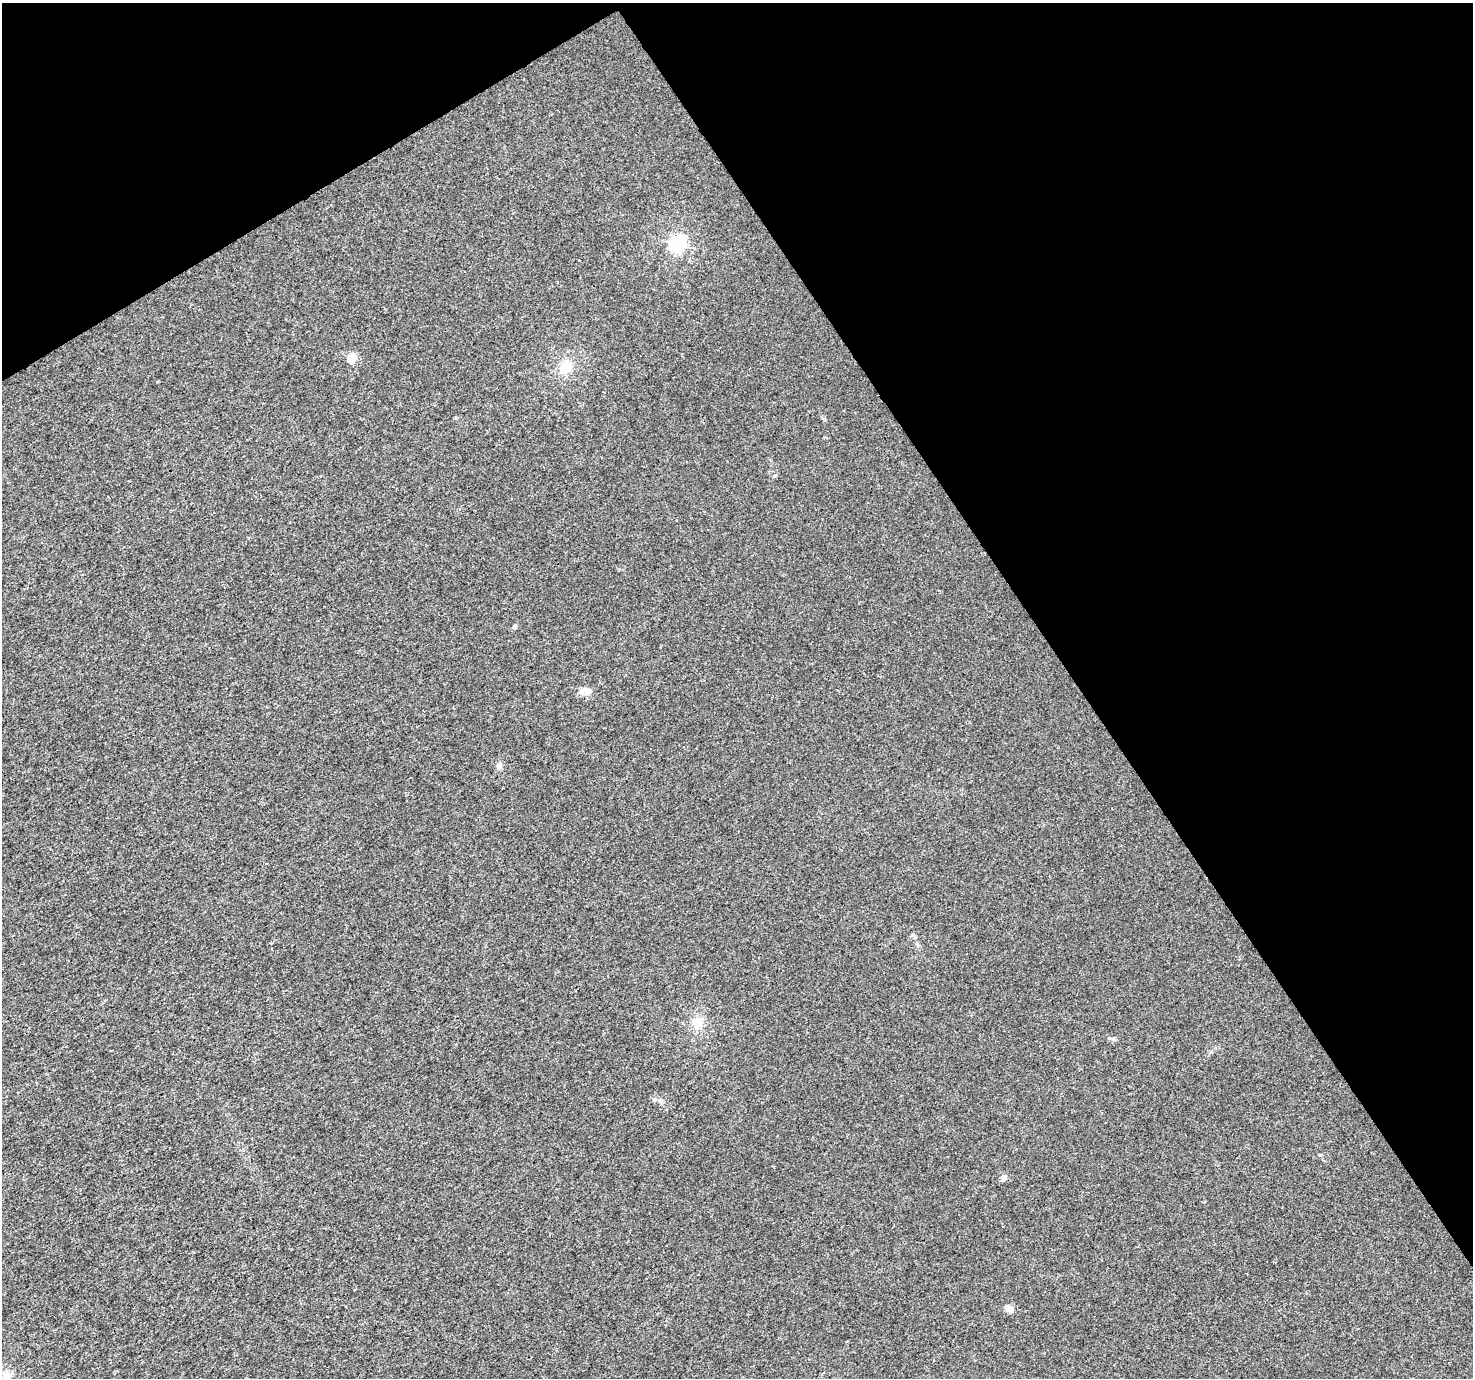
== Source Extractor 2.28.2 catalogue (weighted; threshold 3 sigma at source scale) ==
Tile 3 of 4 x 4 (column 3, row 1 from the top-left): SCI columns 2949-4419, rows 4308-5683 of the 5892 x 5802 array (HDU 1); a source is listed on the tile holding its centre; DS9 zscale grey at full resolution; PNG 1475 x 1380 px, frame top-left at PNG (2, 3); no overlay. Shown black and unused: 33% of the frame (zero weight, under 3 of 4 exposures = <1% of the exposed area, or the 3 px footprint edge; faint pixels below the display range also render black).
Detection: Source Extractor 2.28.2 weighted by HDU 2 'WHT'; one run over the whole footprint, this tile lists its part. Background 9.27e-04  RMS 0.002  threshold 0.00901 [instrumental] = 3 sigma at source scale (4.5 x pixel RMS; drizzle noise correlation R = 1.50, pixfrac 1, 0.0396/0.0396 arcsec/px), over >= 5 px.
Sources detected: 10; all 10 listed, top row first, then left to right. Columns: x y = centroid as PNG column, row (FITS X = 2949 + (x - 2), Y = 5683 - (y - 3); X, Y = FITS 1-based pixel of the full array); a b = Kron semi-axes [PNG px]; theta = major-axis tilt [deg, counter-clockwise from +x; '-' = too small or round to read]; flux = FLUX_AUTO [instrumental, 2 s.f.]
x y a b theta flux
677 244 7 7 - 48
352 357 6 5 - 7.1
565 367 17 13 47 2.9
515 626 6 4 0 0.26
587 691 16 8 -19 1.2
499 766 9 6 -81 0.59
697 1023 14 12 -83 2.2
1004 1178 5 5 - 1.3
1008 1308 9 6 -32 1.3
7 1376 12 10 8 1.4
Unlisted compact peaks at least as high as the median listed source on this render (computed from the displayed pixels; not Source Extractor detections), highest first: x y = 1320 1155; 1113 1039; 1211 1052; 455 418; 824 420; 774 476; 659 1100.